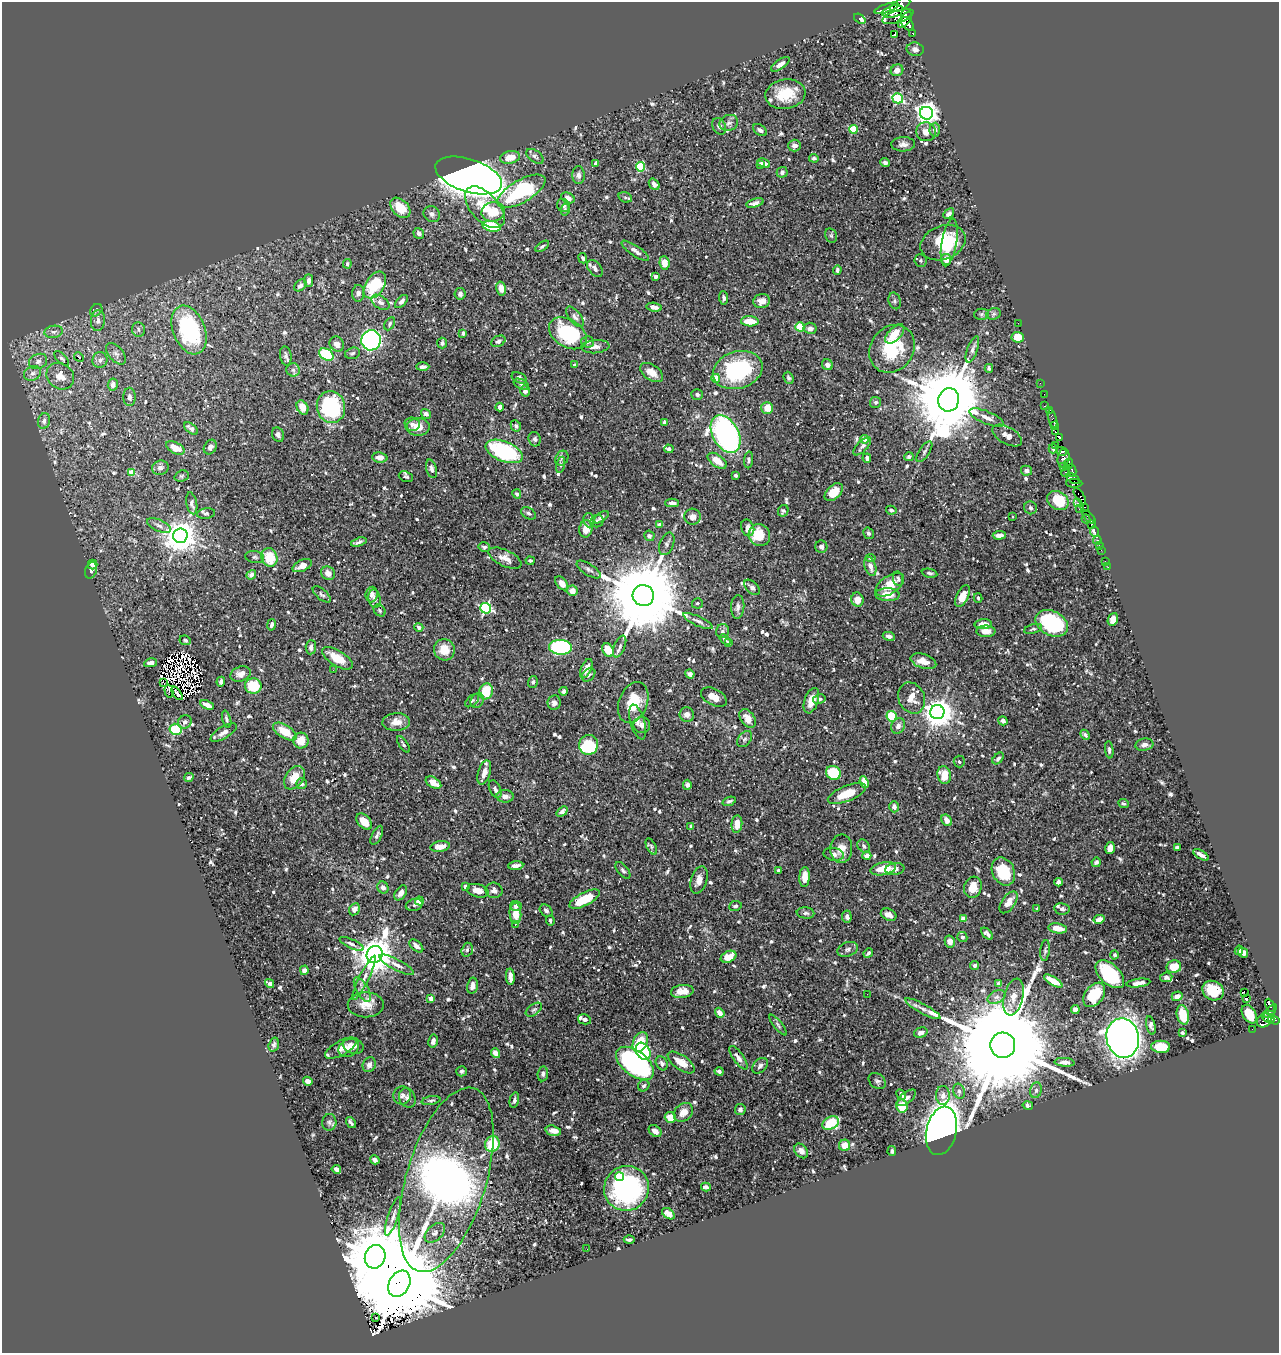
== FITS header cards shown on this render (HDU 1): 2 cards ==
NAXIS1  =                 1277
NAXIS2  =                 1351

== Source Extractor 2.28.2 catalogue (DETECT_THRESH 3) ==
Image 1277 x 1351 px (HDU 1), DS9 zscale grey, 1 PNG px = 1 image px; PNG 1281 x 1355 px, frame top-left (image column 1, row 1351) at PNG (2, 2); each listed source drawn as its Kron ellipse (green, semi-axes under 4 px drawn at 4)
Background 0.249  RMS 0.0074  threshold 0.0223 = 3 sigma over >= 5 px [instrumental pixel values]
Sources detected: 790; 4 with non-positive FLUX_AUTO (blend fragments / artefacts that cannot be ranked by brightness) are neither listed nor drawn; of the other 786, the 500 brightest by FLUX_AUTO listed and drawn (286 fainter detections omitted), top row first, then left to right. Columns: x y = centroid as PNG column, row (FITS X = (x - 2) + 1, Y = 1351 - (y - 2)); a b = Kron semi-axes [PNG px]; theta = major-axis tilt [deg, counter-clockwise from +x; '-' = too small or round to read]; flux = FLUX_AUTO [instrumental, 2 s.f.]
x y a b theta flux
900 5 11 5 29 780
886 8 12 3 19 330
893 12 11 5 15 590
898 16 16 6 17 1100
860 19 6 3 -38 5.8
905 20 9 5 53 1300
907 24 7 5 -51 860
913 33 3 3 - 42
894 34 3 3 - 2.5
915 49 8 6 -10 1.7
780 64 11 4 34 2.8
897 70 6 5 - 3.7
785 94 20 15 9 14
898 98 5 5 - 43
926 113 6 6 - 400
729 123 9 8 - 2.1
719 126 9 6 -63 2.1
853 129 4 4 - 19
760 130 7 5 -33 1.5
935 130 7 5 87 3.2
926 132 10 9 - 3.8
903 144 12 7 2 2.6
794 146 6 6 - 2.2
535 156 10 5 -36 1.3
510 157 10 6 12 6.8
814 158 5 4 - 1
596 163 4 3 - 1.2
764 163 7 4 -24 3.5
885 163 5 4 - 1.3
760 165 3 2 - 6.1
641 167 5 4 - 27
782 172 5 5 - 1.3
469 175 34 16 -18 1200
578 175 9 6 89 2.1
654 184 6 4 -50 1.6
521 191 27 11 30 44
625 197 7 5 -17 0.95
568 198 7 5 -28 2.4
755 203 9 4 15 1.8
563 205 7 6 - 1.6
485 207 25 14 -47 15
400 208 12 8 -45 9
565 210 6 4 81 0.98
493 212 12 9 13 11
432 214 8 7 - 1.7
949 214 6 4 42 1.9
492 226 9 5 -12 28
419 233 6 5 - 1.9
831 236 7 5 -68 1
943 243 23 17 21 23
949 243 24 7 80 11
542 246 8 3 34 1
635 251 16 5 -34 2.5
583 258 5 3 - 1
946 259 5 5 - 4.5
920 260 6 6 - 0.93
664 263 7 5 -84 4.8
347 264 5 4 - 1
595 268 10 6 -53 2.6
837 270 4 3 - 0.98
656 276 4 4 - 0.92
309 280 6 4 -89 2.4
300 285 7 5 42 1.8
375 285 15 9 57 29
501 289 7 5 -77 4.1
358 293 8 6 87 1.9
460 294 6 5 - 1.6
724 298 6 4 -85 1.5
401 301 8 4 46 2.1
762 301 8 7 - 3.5
895 301 8 6 -74 1.2
380 302 10 6 -33 2
654 307 7 4 -9 2.2
96 310 7 5 46 1.1
981 314 7 5 2 1.1
994 314 7 5 21 0.98
575 317 12 6 -52 2
98 321 10 7 85 2.5
750 321 9 5 -2 8.5
1018 323 2 2 - 66
390 324 7 4 61 1.1
800 327 4 4 - 21
810 328 6 5 - 2.1
139 330 7 6 - 1.4
189 330 25 16 -68 58
54 332 9 6 9 1.8
463 333 4 3 - 1.2
568 333 20 13 -32 40
895 334 12 6 46 7.4
1018 337 6 5 - 7.7
371 340 10 9 - 170
498 341 7 5 27 1.5
587 342 6 5 - 1.1
442 343 5 5 - 1.4
337 344 8 7 - 2.7
595 347 14 6 5 2.9
892 349 25 21 54 27
972 349 14 5 70 2
352 353 7 5 16 1.1
116 354 12 7 -49 2.5
326 355 8 5 -33 35
286 356 9 5 -81 1.7
79 357 5 2 - 2.1
62 358 9 4 -44 1.1
100 360 8 7 - 2.5
38 361 9 7 26 2.3
574 365 3 3 - 0.92
827 365 6 5 - 2.8
423 367 6 4 0 1.7
989 368 4 3 - 1
293 370 6 6 - 1.5
738 370 25 18 17 52
652 372 13 7 -34 4.8
33 373 9 7 28 2.3
60 376 14 12 -38 6.5
519 378 8 5 -26 1.8
716 378 4 4 - 8.3
789 378 6 4 -67 0.96
1040 383 2 2 - 4.1
521 384 8 5 -27 1.2
113 385 6 5 - 2.5
525 391 5 5 - 1.9
1044 394 2 2 - 3.8
697 395 6 5 - 1.3
129 397 9 6 -89 1.6
949 400 12 10 77 7500
876 402 6 5 - 1.2
1044 406 3 2 - 20
302 407 7 5 -60 6.8
331 407 16 14 -76 63
500 407 4 3 - 1.8
767 408 6 5 - 6.8
1049 410 4 2 - 11
426 414 5 4 - 2.2
987 418 18 6 -23 4
1053 419 9 3 -75 30
44 421 8 6 77 2
665 422 4 4 - 3.5
412 424 7 6 - 1.9
516 426 6 5 - 1.1
1055 426 4 3 - 200
418 427 11 9 3 6.6
191 429 8 4 -38 1.9
1055 432 4 3 - 300
726 434 20 13 -61 170
278 435 7 6 - 1.6
1007 436 16 8 -29 2.9
1059 437 4 3 - 130
535 439 7 6 - 1.3
864 439 4 4 - 4
1055 445 2 2 - 5.6
862 446 11 5 45 1.6
210 447 8 6 58 2.5
175 448 10 5 -27 6.1
669 449 5 4 - 1
1053 449 4 4 - 1.5
504 451 19 10 -22 57
924 452 12 5 57 1.5
1062 452 5 4 - 150
380 457 7 5 -6 3.4
909 457 5 4 - 1.1
562 458 8 6 62 1.2
867 458 5 3 - 1.8
1064 458 9 6 80 440
749 460 8 4 86 1
717 461 11 6 -36 6.8
1069 464 5 3 - 110
561 465 8 3 77 0.99
1063 467 2 2 - 5.9
160 468 8 7 - 2
431 469 9 5 -74 1.7
1027 471 5 5 - 1.4
1072 471 6 3 -79 85
1066 472 5 3 - 230
132 473 4 4 - 10
736 475 3 3 - 1
182 476 7 5 20 0.93
406 477 7 5 -21 0.98
1073 479 7 3 -32 86
1074 483 8 4 -1 300
834 492 11 6 43 7.3
517 494 4 4 - 1
1080 496 9 3 -57 340
1058 501 11 9 -32 17
192 503 11 5 -79 2.1
672 503 7 4 0 2.3
1078 503 3 3 - 80
1084 507 3 2 - 11
1030 508 7 6 - 1.2
1080 509 3 2 - 6.4
891 510 5 4 - 1.5
783 511 6 5 - 1.1
206 513 9 5 7 1
529 513 8 5 -31 1.5
601 517 8 4 35 1.2
692 517 8 8 - 2.8
1013 517 3 2 - 1
1089 517 8 3 -47 22
1086 519 4 3 - 33
589 520 7 5 -74 1.3
597 521 7 6 - 1.3
1091 524 3 3 - 270
159 525 13 5 -24 2.1
660 525 4 3 - 2.5
748 528 8 6 -68 4.3
586 529 9 6 78 6.9
1094 532 5 3 - 58
868 533 6 5 - 1
759 535 11 10 - 14
999 535 6 4 4 3.5
180 536 7 7 - 920
649 536 5 5 - 1.9
1097 540 4 3 - 27
359 542 8 3 17 1.3
667 544 12 7 69 1.7
1099 545 2 2 - 2.2
484 547 6 5 - 1
821 547 6 6 - 1.8
1101 550 2 2 - 5.1
255 557 9 6 -10 1.2
269 557 9 8 - 13
505 558 18 8 -26 4.4
871 558 5 4 - 0.94
530 561 4 3 - 1.1
1105 561 2 2 - 2.9
93 564 5 5 - 2.7
302 566 10 5 24 4.5
870 566 9 5 -73 3.1
1108 567 3 2 - 1.7
91 570 8 5 72 1.1
589 570 14 5 -33 1.8
328 573 7 6 - 3.6
930 573 8 4 -10 1.2
251 575 5 4 - 2
898 579 7 5 -81 1
562 583 8 5 -49 3.6
890 585 16 8 34 8
752 587 9 5 -42 1.7
572 591 5 5 - 4.2
322 594 11 5 -40 1.3
372 594 8 6 83 1.9
887 595 12 6 -2 6.3
643 596 11 10 - 9300
963 596 12 6 65 6.5
978 598 5 3 - 0.96
374 599 9 6 -79 2
857 600 7 6 - 4.8
697 603 5 5 - 0.96
738 607 12 6 86 2.1
486 608 5 5 - 67
380 610 6 5 - 1
1113 619 6 5 - 4.8
698 621 16 5 -25 2.3
1052 623 17 12 -28 52
983 624 9 5 2 4.9
271 625 6 4 79 1.4
419 627 4 4 - 1.9
1033 629 9 4 15 1
723 631 7 6 - 1.5
986 631 9 6 0 5.4
889 636 6 4 -11 1.9
185 640 6 4 -26 0.93
725 640 6 4 -40 1.1
729 642 4 4 - 1
311 647 7 5 85 2
560 647 11 7 -2 83
620 647 11 5 67 1.9
444 650 11 10 - 7.4
608 650 7 5 -57 9.4
337 658 17 7 -32 10
923 661 13 7 -17 4.9
151 663 6 4 11 2
586 669 10 5 65 3.1
333 670 2 2 - 1.8
240 674 10 7 20 3.5
690 674 5 4 - 2
589 675 8 5 44 1.1
163 682 2 2 - 280
221 682 5 3 - 1.3
533 682 6 5 - 1.1
253 686 8 7 - 16
169 691 7 3 -76 43
486 691 8 6 74 14
564 691 4 4 - 1.5
177 693 7 2 -54 0.98
714 697 14 8 -27 4.9
912 698 16 13 -65 6.6
819 699 6 4 10 1.2
472 701 8 5 42 0.99
477 701 8 6 60 1.5
811 701 13 7 71 6.6
633 702 21 14 69 15
554 703 7 6 - 2.3
207 705 7 4 -26 3.9
937 712 7 7 - 790
687 715 7 7 - 2.9
892 716 5 5 - 19
748 718 10 7 -55 5.6
227 719 9 4 -74 1.2
1003 721 5 4 - 1.9
185 722 7 6 - 1.7
396 722 14 8 4 4.6
638 722 18 7 -74 2.8
642 725 8 8 - 2.2
898 726 8 6 66 2.6
176 729 6 5 - 21
224 732 15 6 31 2.8
285 732 13 6 -32 10
1085 735 5 4 - 1.3
745 739 9 6 52 1.4
301 741 8 7 - 7.7
403 744 9 4 -57 1.2
588 745 10 9 - 28
1144 745 9 6 10 2.2
1109 750 8 4 -83 1.3
998 758 7 4 47 1.2
959 762 6 5 - 1.2
484 772 12 6 73 4.1
833 773 8 6 -26 21
944 775 9 7 -81 9.4
189 778 5 3 - 1
294 778 13 8 55 8.5
864 782 6 4 -68 5.6
433 783 8 5 -31 4.1
302 784 5 5 - 1.9
687 785 5 4 - 1.9
495 789 9 5 -65 1.6
847 794 20 7 22 12
505 796 8 6 -3 3
729 801 7 4 20 1.2
1124 804 5 4 - 0.91
894 807 5 5 - 2.7
562 811 6 4 39 2.3
947 820 6 5 - 2.7
364 822 9 6 -46 6.4
737 824 9 5 85 4.9
691 826 4 3 - 1
377 835 10 5 63 1.6
440 846 10 5 8 5.1
651 846 9 4 -63 1
864 846 7 5 -52 1.1
1177 847 4 3 - 1.2
1110 848 6 4 75 3.9
841 849 14 11 86 5.8
834 854 10 6 -12 1.9
1201 855 9 3 -32 2.6
867 856 4 4 - 3.4
1096 862 5 4 - 1.3
516 865 7 4 5 2.2
883 869 13 6 11 11
895 869 9 6 9 2.4
623 870 10 5 -50 1.3
779 870 3 3 - 1.3
1003 871 14 11 -65 17
805 877 10 5 86 5.4
699 880 14 8 71 4
1058 882 4 4 - 1.8
465 886 4 4 - 0.99
973 887 11 9 72 7.2
383 888 6 5 - 2.2
494 890 8 7 - 2.1
478 891 11 6 -13 4.7
401 893 8 5 56 2.4
584 899 16 6 27 16
419 901 4 4 - 8.4
1009 902 12 6 56 5
414 905 8 6 17 1.3
516 906 6 5 - 1.7
735 906 6 5 - 1
354 909 6 5 - 3.5
1037 909 3 3 - 1.3
1062 909 8 5 -10 1.4
546 911 7 5 -41 1.3
515 913 11 6 -87 6.2
805 913 9 5 -7 1.5
889 915 8 5 -24 2.6
847 917 6 4 -85 1.7
963 919 4 4 - 4.5
1099 919 5 4 - 3.8
550 921 5 3 - 0.99
515 924 3 2 - 0.95
1058 928 9 5 -9 6.1
987 934 7 4 -48 1.4
962 937 5 5 - 1.1
950 942 6 5 - 3.4
352 944 13 4 -25 1.6
416 946 8 5 -42 2.5
848 949 11 7 18 1.8
467 950 7 5 73 1.4
1045 950 10 4 84 1.1
1239 950 5 4 - 1.3
868 953 5 3 - 1
1243 953 5 4 - 1.7
375 955 9 7 62 1500
1115 955 4 4 - 1
729 957 8 5 24 7.9
396 965 19 5 -27 3.2
975 966 4 4 - 1.3
1174 967 7 6 - 8.2
304 970 4 4 - 1.7
1110 974 17 10 -44 30
510 977 8 4 -86 2.9
1166 977 6 4 7 1.1
364 978 24 4 64 3.5
1053 981 10 4 -31 7.2
1138 983 12 4 8 3.2
270 984 5 3 - 0.97
999 984 4 4 - 2.2
472 986 8 5 79 2.4
362 989 13 6 -61 2.6
682 991 11 6 7 5.2
1213 991 11 9 -29 14
1244 992 3 2 - 5.2
867 994 2 2 - 1.1
1094 995 13 9 53 19
1177 996 5 4 - 2.5
996 997 9 6 26 2
1014 997 19 9 76 5.2
431 999 4 3 - 6.8
1247 999 3 3 - 2.3
366 1005 18 12 0 7
1270 1005 7 3 -63 57
923 1009 20 4 -28 3.1
1075 1009 4 4 - 2.3
534 1010 9 5 36 1.1
1270 1011 8 4 47 72
720 1013 5 4 - 3.4
1249 1014 10 6 -59 9.5
1183 1015 10 6 -77 9.1
1268 1018 7 3 -30 150
584 1019 6 5 - 0.97
1274 1020 6 4 -32 220
1264 1021 8 6 38 140
778 1025 13 4 -52 1.1
1151 1025 9 4 -76 1.5
1252 1029 2 2 - 1.9
921 1033 7 5 17 2.4
1182 1033 3 3 - 0.93
1123 1038 20 16 -80 740
433 1041 6 4 78 2.1
640 1042 10 7 66 12
274 1045 7 5 73 1.4
1003 1045 12 12 - 28000
353 1046 10 8 -22 2.5
1161 1047 9 6 -2 15
341 1048 17 7 29 3.3
349 1048 11 8 33 2.9
643 1051 9 6 -59 24
496 1053 5 4 - 3.6
738 1058 14 5 -54 2.9
1065 1062 10 4 -4 1.9
635 1063 22 12 -38 100
662 1063 7 5 -60 1.9
681 1063 16 7 -35 7.6
369 1065 8 6 65 2.6
760 1066 9 6 47 1.8
462 1071 5 5 - 0.93
719 1071 4 4 - 1.7
543 1074 7 5 84 1.2
308 1081 5 4 - 2.6
877 1081 9 7 -38 1.6
644 1086 6 5 - 1.2
1036 1090 8 6 74 1.4
959 1091 7 5 -73 1.4
402 1095 9 8 - 2.1
901 1095 6 3 -60 1.3
943 1095 9 7 -90 2.6
407 1098 10 8 -66 2
906 1098 11 5 39 2.1
431 1100 9 4 11 1
514 1100 8 4 77 1.5
902 1106 6 6 - 13
1028 1106 5 4 - 1.2
740 1109 5 5 - 1.7
683 1112 11 8 43 5
670 1117 5 5 - 7.5
329 1122 8 7 - 1.4
351 1123 6 3 -53 1
831 1123 9 6 26 25
553 1131 8 5 -15 3.6
655 1131 7 5 -37 3
941 1131 24 15 77 530
492 1144 8 7 - 16
845 1145 5 5 - 7
801 1151 8 6 -52 2.3
892 1151 5 4 - 1
375 1160 5 4 - 1.9
336 1169 5 3 - 2
620 1177 5 4 - 15
446 1180 96 40 73 430
706 1187 5 4 - 1.9
626 1188 23 22 - 95
668 1214 7 4 -36 5.8
393 1216 20 5 71 2.8
435 1233 12 7 44 2.5
629 1240 5 3 - 1.3
587 1249 2 2 - 0.93
375 1257 12 10 70 4800
399 1284 14 10 60 20000
375 1318 3 2 - 1.4
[286 fainter detections neither listed nor drawn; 4 non-positive-flux detections neither listed nor drawn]